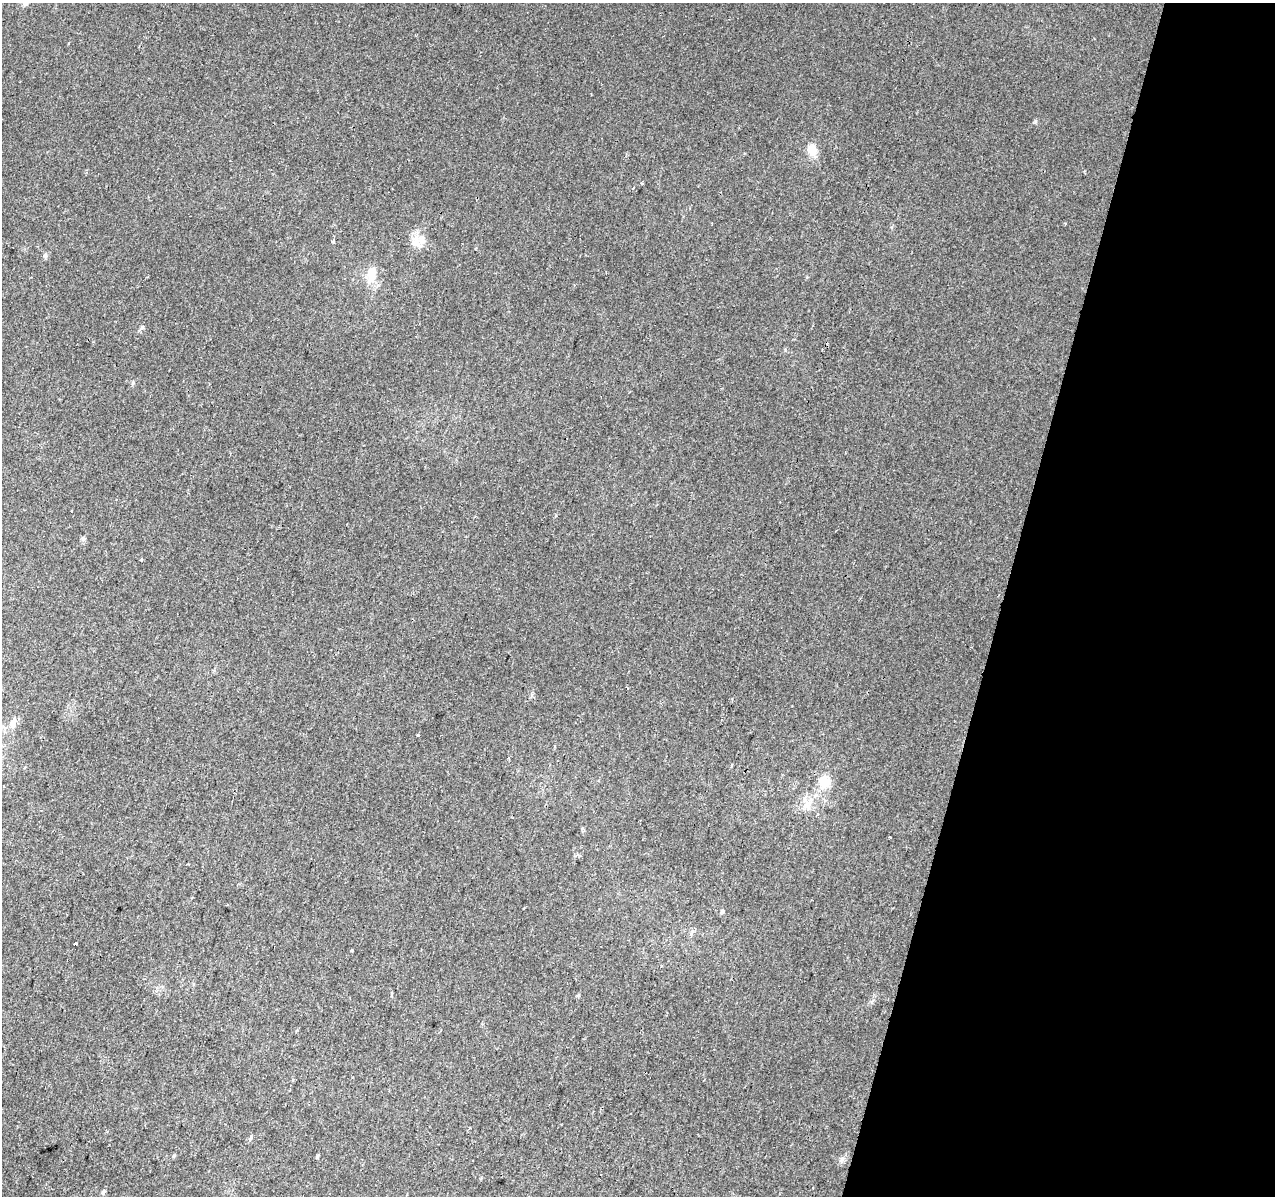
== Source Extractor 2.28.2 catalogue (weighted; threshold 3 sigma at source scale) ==
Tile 8 of 4 x 4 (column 4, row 2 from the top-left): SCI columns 3836-5108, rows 2715-3908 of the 5117 x 5367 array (HDU 1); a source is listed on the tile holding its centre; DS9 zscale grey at full resolution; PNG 1277 x 1198 px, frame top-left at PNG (2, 3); no overlay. Shown black and unused: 21% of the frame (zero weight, under 2 of 3 exposures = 2% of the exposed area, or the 3 px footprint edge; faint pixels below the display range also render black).
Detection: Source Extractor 2.28.2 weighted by HDU 2 'WHT'; one run over the whole footprint, this tile lists its part. Background 0.0025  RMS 0.0034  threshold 0.0154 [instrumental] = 3 sigma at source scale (4.5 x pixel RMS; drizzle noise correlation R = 1.50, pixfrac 1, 0.0396/0.0396 arcsec/px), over >= 5 px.
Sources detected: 25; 2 cosmic-ray / hot-pixel residue — not listed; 2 inside a brighter listed object's ellipse — not listed separately; the other 21 listed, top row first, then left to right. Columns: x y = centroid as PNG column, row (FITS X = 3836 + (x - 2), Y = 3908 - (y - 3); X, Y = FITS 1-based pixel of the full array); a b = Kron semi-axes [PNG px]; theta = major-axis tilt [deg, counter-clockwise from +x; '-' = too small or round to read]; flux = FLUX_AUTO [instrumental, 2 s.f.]
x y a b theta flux
26 3 8 6 64 1.2
69 43 3 2 - 0.39
812 150 17 12 -58 3.8
642 183 4 3 - 0.4
333 241 4 3 - 1.5
422 241 14 11 -79 3.4
45 256 5 5 - 0.58
372 273 22 13 -90 5.1
142 327 8 5 54 0.66
83 539 7 4 90 0.62
13 723 15 9 68 2.6
417 735 3 3 - 1.2
825 781 16 15 - 5.6
807 804 19 8 -69 3.1
890 837 3 3 - 0.59
722 911 5 4 - 0.55
75 943 3 3 - 1.7
352 950 3 3 - 1.3
250 1138 7 3 52 0.53
317 1156 5 4 - 0.47
103 1192 6 5 - 0.65
Isophote crosses this tile's border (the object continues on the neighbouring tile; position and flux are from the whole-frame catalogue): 1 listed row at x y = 26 3
Unlisted compact peaks at least as high as the median listed source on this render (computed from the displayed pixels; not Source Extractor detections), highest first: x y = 1035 121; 133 383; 842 1159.